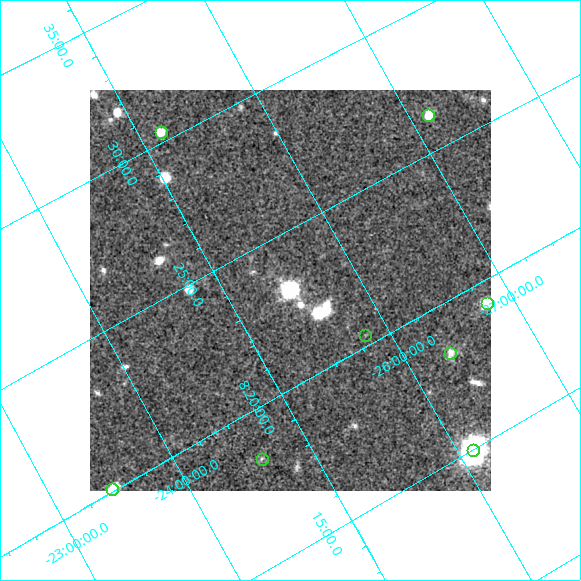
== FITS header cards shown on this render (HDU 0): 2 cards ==
NAXIS1  =                  401
NAXIS2  =                  401

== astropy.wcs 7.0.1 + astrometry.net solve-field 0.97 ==
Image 401 x 401 px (HDU 0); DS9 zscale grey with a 90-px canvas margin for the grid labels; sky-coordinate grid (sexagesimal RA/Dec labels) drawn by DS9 from the SOLVED WCS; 8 Tycho-2 reference stars matched to detected sources circled (green)
Header WCS: none
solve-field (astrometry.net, Tycho-2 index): SOLVED blind (the file carries no WCS)
Solved WCS: RA---TAN-SIP/DEC--TAN-SIP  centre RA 08:23:04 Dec -25:28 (125.77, -25.47 deg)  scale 29 arcsec/px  FOV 193.8' x 194.8'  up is +119 deg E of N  parity flipped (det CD > 0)
(file carries no celestial WCS; the grid is the blind solution)
Tycho-2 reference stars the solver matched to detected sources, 8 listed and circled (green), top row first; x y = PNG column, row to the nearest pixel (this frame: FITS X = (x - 90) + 1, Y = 401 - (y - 90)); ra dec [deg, ICRS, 3 dp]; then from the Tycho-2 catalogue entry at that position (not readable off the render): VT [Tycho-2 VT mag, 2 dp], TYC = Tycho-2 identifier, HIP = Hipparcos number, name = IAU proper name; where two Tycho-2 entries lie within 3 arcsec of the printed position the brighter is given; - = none
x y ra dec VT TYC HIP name
428 115 126.573 -27.145 7.04 6577-1671-1 41360 -
161 132 127.592 -25.172 8.33 6573-3986-1 - -
487 303 124.813 -26.800 8.88 6564-1513-1 40767 -
365 335 125.094 -25.820 7.79 6560-5151-1 40868 -
450 353 124.584 -26.345 7.73 6564-1425-1 40682 -
473 450 123.740 -26.114 9.18 6560-365-1 - -
262 459 124.595 -24.616 8.23 6560-910-1 40688 -
112 489 125.020 -23.462 7.27 6556-2218-1 40845 -